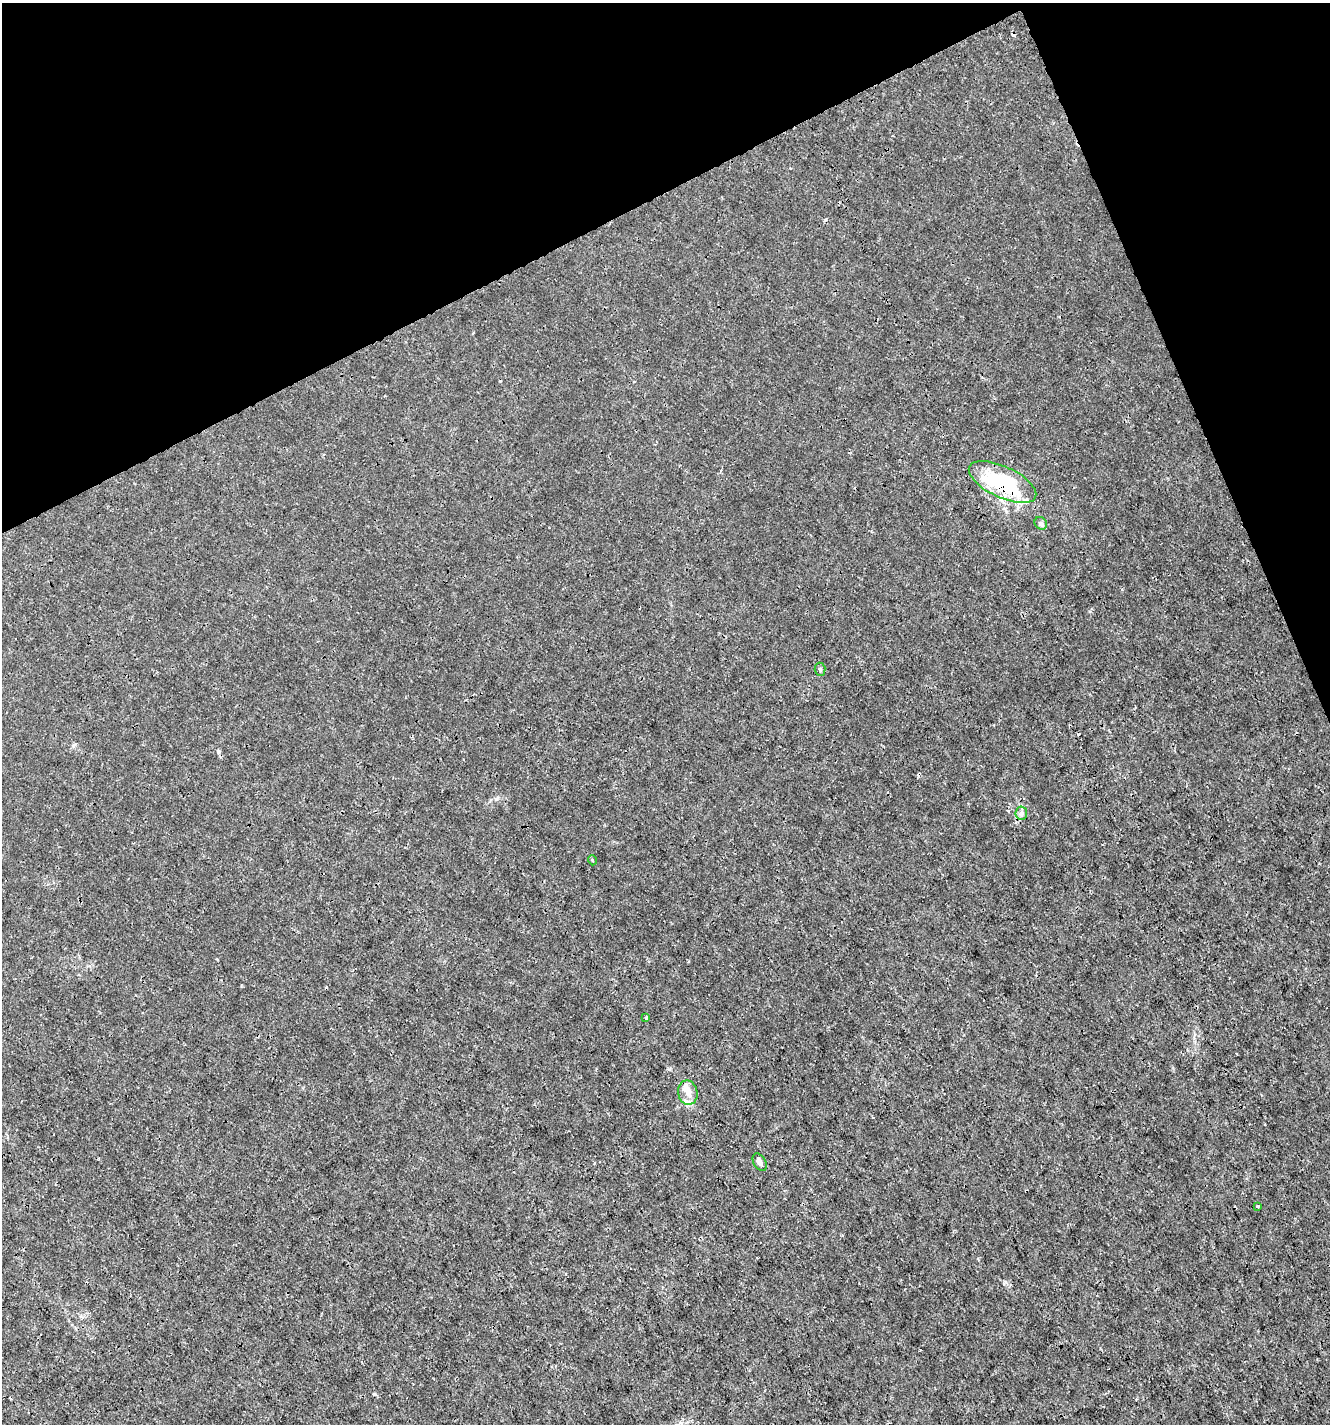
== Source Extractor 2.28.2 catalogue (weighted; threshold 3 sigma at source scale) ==
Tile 3 of 4 x 4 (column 3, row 1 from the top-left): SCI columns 2752-4079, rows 4269-5690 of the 5560 x 5690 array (HDU 1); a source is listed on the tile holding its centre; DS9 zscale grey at full resolution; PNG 1332 x 1426 px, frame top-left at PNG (2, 3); each listed source drawn as its Kron ellipse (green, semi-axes under 4 px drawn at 4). Shown black and unused: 21% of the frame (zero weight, under 3 of 4 exposures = <1% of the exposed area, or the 3 px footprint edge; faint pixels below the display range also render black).
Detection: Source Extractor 2.28.2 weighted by HDU 2 'WHT'; one run over the whole footprint, this tile lists its part. Background 1.03e-04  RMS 9.4e-04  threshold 0.00422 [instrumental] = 3 sigma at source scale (4.5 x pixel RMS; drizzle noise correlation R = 1.50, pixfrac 1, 0.0396/0.0396 arcsec/px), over >= 5 px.
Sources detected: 15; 3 cosmic-ray / hot-pixel residue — neither listed nor drawn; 3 inside a brighter listed object's ellipse — not listed separately; the other 9 listed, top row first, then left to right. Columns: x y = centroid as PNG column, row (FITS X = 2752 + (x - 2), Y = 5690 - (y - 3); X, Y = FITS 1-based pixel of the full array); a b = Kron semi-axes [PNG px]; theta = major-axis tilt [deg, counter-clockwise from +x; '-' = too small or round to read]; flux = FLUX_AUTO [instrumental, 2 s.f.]
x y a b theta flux
1002 482 36 15 -25 9.3
1041 523 7 5 -44 0.23
820 669 6 5 - 0.16
1021 813 6 6 - 0.23
592 860 5 3 - 0.079
646 1018 3 3 - 0.11
688 1093 12 9 -78 0.82
760 1162 9 6 -59 0.38
1258 1206 3 3 - 0.14
Overlapping masked pixels (flux is a lower limit): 1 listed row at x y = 1002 482